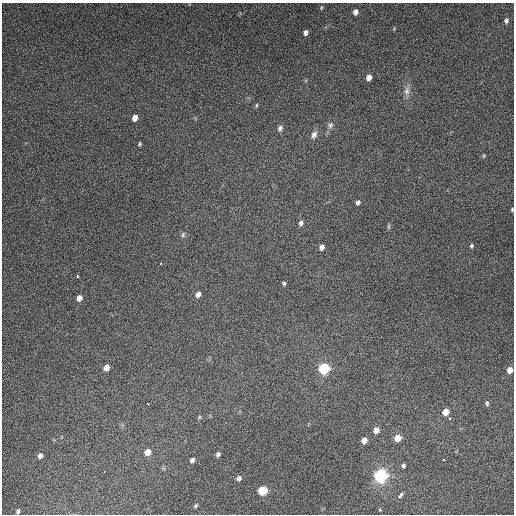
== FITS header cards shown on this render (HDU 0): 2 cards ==
NAXIS1  =                  512
NAXIS2  =                  512

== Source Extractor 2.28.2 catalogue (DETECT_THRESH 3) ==
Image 512 x 512 px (HDU 0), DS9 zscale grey, 1 PNG px = 1 image px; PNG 516 x 516 px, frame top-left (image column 1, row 512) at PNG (2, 3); no overlay
Background 4900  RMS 310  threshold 925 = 3 sigma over >= 5 px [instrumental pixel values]
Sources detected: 49; all 49 listed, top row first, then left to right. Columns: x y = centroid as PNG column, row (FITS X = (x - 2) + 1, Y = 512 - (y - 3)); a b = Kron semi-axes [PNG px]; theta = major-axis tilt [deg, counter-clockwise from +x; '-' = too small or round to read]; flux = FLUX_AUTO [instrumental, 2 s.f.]
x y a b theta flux
321 8 6 4 78 2.6e+04
355 12 6 5 - 9.6e+04
506 21 4 4 - 4.1e+04
306 32 5 4 - 7.4e+04
369 77 5 4 - 1.3e+05
407 91 12 8 -88 1.2e+05
256 105 5 3 - 2.3e+04
135 118 5 4 - 1.5e+05
330 125 8 7 - 6.7e+04
280 128 8 6 64 6.0e+04
314 135 10 7 68 1.0e+05
139 144 5 4 - 2.8e+04
484 156 6 3 -71 2.3e+04
358 202 6 5 - 5.4e+04
512 209 5 3 - 2.2e+04
301 223 7 5 76 5.7e+04
389 226 7 4 -81 3.2e+04
183 235 7 6 - 4.3e+04
471 246 5 5 - 3.2e+04
322 247 6 5 - 8.4e+04
161 263 3 3 - 2.1e+04
77 276 3 2 - 3.7e+04
284 283 5 4 - 3.1e+04
198 294 6 5 - 8.9e+04
79 298 6 5 - 1.1e+05
106 368 6 5 - 1.5e+05
324 369 8 7 - 1.1e+06
510 370 5 5 - 1.6e+05
147 403 3 2 - 2.0e+04
487 403 7 5 -84 3.9e+04
446 412 6 5 - 2.0e+05
199 417 6 4 89 2.6e+04
449 418 4 3 - 3.0e+04
376 430 6 5 - 1.3e+05
398 438 6 5 - 2.3e+05
364 440 5 5 - 1.3e+05
148 452 6 5 - 1.9e+05
218 454 5 4 - 5.2e+04
40 456 6 5 - 7.6e+04
192 460 5 4 - 6.9e+04
443 460 3 2 - 2.2e+04
403 465 4 3 - 3.9e+04
381 476 10 9 - 1.6e+06
239 478 6 5 - 6.6e+04
263 491 7 6 - 6.9e+05
400 496 8 3 43 9.9e+04
196 506 5 4 - 3.1e+04
380 510 3 2 - 3.5e+04
18 511 5 3 - 3.8e+04
At the frame edge (FLAGS 8, measured only in part): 2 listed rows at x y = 512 209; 510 370